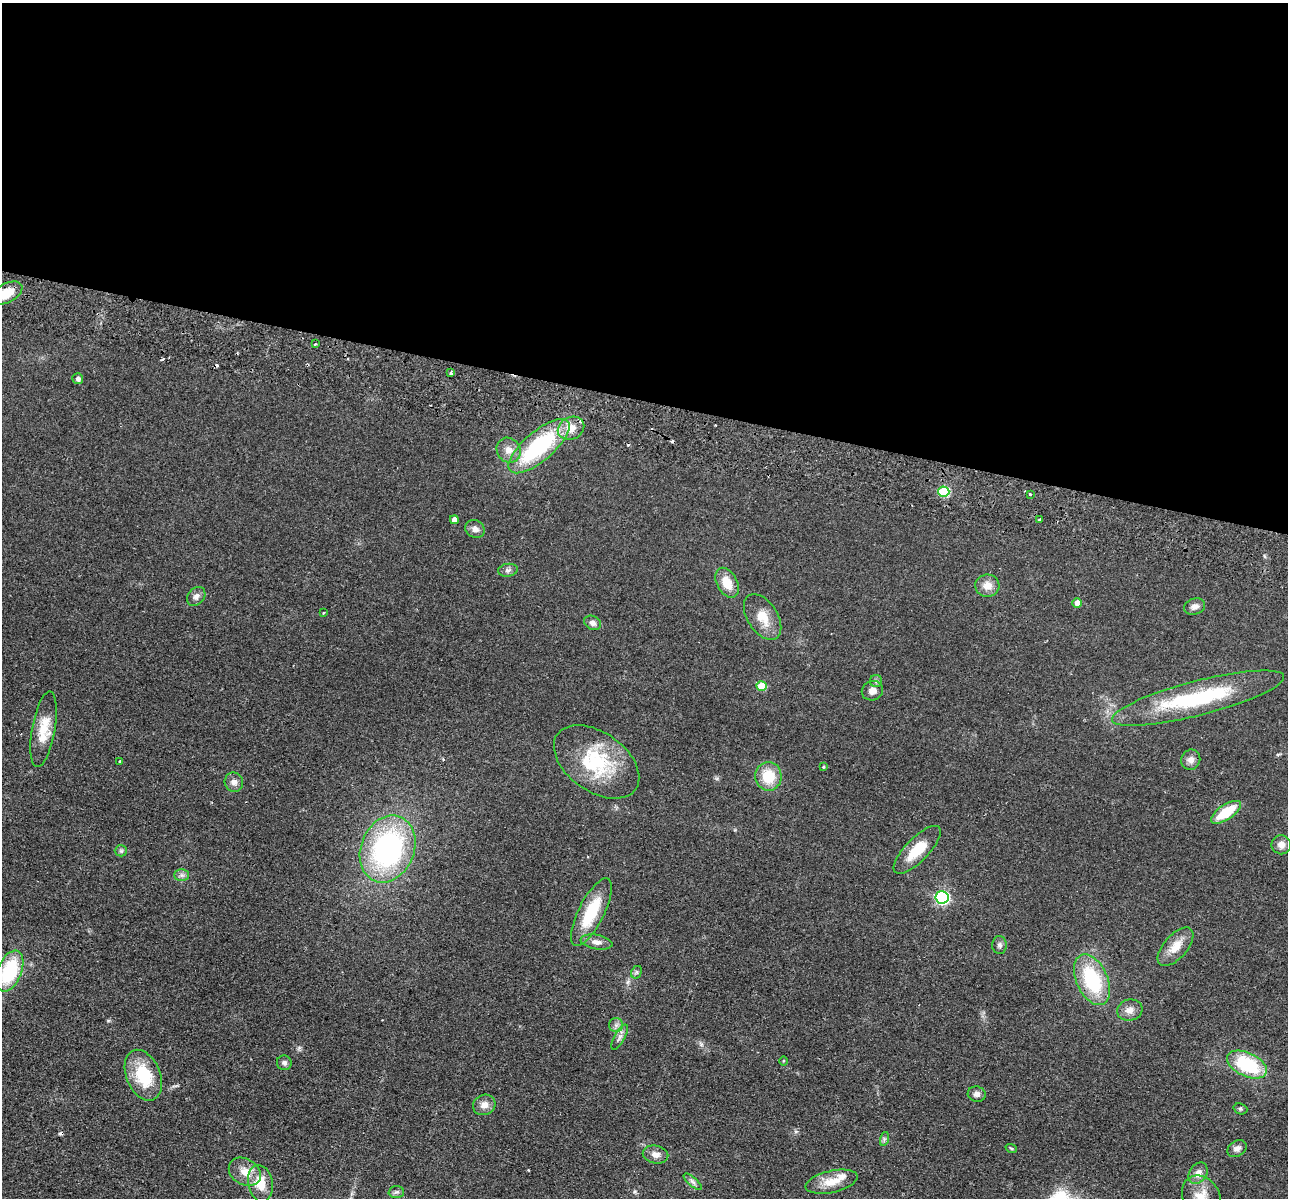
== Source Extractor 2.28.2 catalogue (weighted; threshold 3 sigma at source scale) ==
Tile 3 of 4 x 4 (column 3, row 1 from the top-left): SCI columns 2590-3875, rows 3775-4970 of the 5179 x 5279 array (HDU 1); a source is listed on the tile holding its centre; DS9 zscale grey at full resolution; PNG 1290 x 1200 px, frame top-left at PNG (2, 3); each listed source drawn as its Kron ellipse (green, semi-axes under 4 px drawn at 4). Shown black and unused: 33% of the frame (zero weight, under 2 of 3 exposures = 3% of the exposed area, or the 3 px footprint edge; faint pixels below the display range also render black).
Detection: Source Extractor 2.28.2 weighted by HDU 2 'WHT'; one run over the whole footprint, this tile lists its part. Background 0.0944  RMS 0.01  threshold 0.0453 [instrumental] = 3 sigma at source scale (4.5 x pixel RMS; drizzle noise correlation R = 1.50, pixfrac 1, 0.05/0.05 arcsec/px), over >= 5 px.
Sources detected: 77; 1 inside a brighter object's white glare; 7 cosmic-ray / hot-pixel residue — neither listed nor drawn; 2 inside a brighter listed object's ellipse — not listed separately; the other 67 listed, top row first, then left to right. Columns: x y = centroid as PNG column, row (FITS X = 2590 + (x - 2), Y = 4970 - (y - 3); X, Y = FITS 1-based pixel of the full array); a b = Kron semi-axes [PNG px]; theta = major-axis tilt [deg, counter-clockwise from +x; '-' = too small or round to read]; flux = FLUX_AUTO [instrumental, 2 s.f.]
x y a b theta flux
7 293 17 9 27 15
315 344 3 3 - 1.3
451 373 4 3 - 2.2
78 379 5 5 - 3.6
571 428 13 11 25 11
539 446 38 14 40 100
509 450 13 11 -51 8.8
944 492 5 5 - 60
1030 494 3 2 - 2.2
1040 519 3 3 - 4
454 520 4 4 - 8.7
475 529 10 8 -28 5.1
508 570 10 6 9 3.1
727 583 16 10 -62 16
987 586 12 11 - 9.9
196 596 10 8 46 4.3
1077 603 5 4 - 6.2
1195 606 11 8 15 4.8
324 613 3 2 - 1.3
763 617 25 15 -57 19
593 623 9 6 -28 4.1
876 681 6 6 - 2.1
762 686 5 5 - 27
872 691 11 9 21 6.5
1198 698 89 17 14 99
43 729 38 11 80 22
1191 760 10 9 - 5.4
120 761 3 3 - 2.3
597 762 48 29 -35 71
823 767 4 3 - 0.91
768 776 14 13 - 26
234 782 10 9 - 5.1
1226 812 17 7 34 31
1281 845 9 9 - 6.6
388 849 35 26 67 180
917 850 31 11 46 26
121 851 6 6 - 2
182 875 7 6 - 2.8
942 897 6 6 - 170
591 912 37 12 63 42
596 942 16 7 -10 6.4
999 945 9 7 -87 3
1175 947 23 11 49 15
10 971 21 12 67 62
636 972 7 5 61 1.8
1092 980 27 15 -65 68
1130 1010 13 10 15 7.6
616 1025 7 7 - 3.3
620 1037 14 5 60 4
783 1061 4 3 - 0.95
284 1063 7 7 - 2.9
1247 1065 21 11 -26 65
143 1075 26 17 -68 45
977 1094 9 7 -14 3.9
484 1105 11 10 - 7.5
1240 1109 7 5 -20 1.7
884 1139 7 4 73 1.8
1011 1148 6 3 -19 1.2
1237 1149 10 7 31 4.4
656 1154 13 9 -11 6.2
245 1172 17 13 -32 14
1198 1173 11 8 55 7.2
693 1182 11 4 -40 3.1
832 1182 26 11 13 17
260 1183 18 12 -79 20
396 1192 7 6 - 2.4
1201 1196 22 18 -55 18
Overlapping masked pixels (flux is a lower limit): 1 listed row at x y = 944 492
Isophote crosses this tile's border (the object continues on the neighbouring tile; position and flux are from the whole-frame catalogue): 2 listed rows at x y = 7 293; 1201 1196